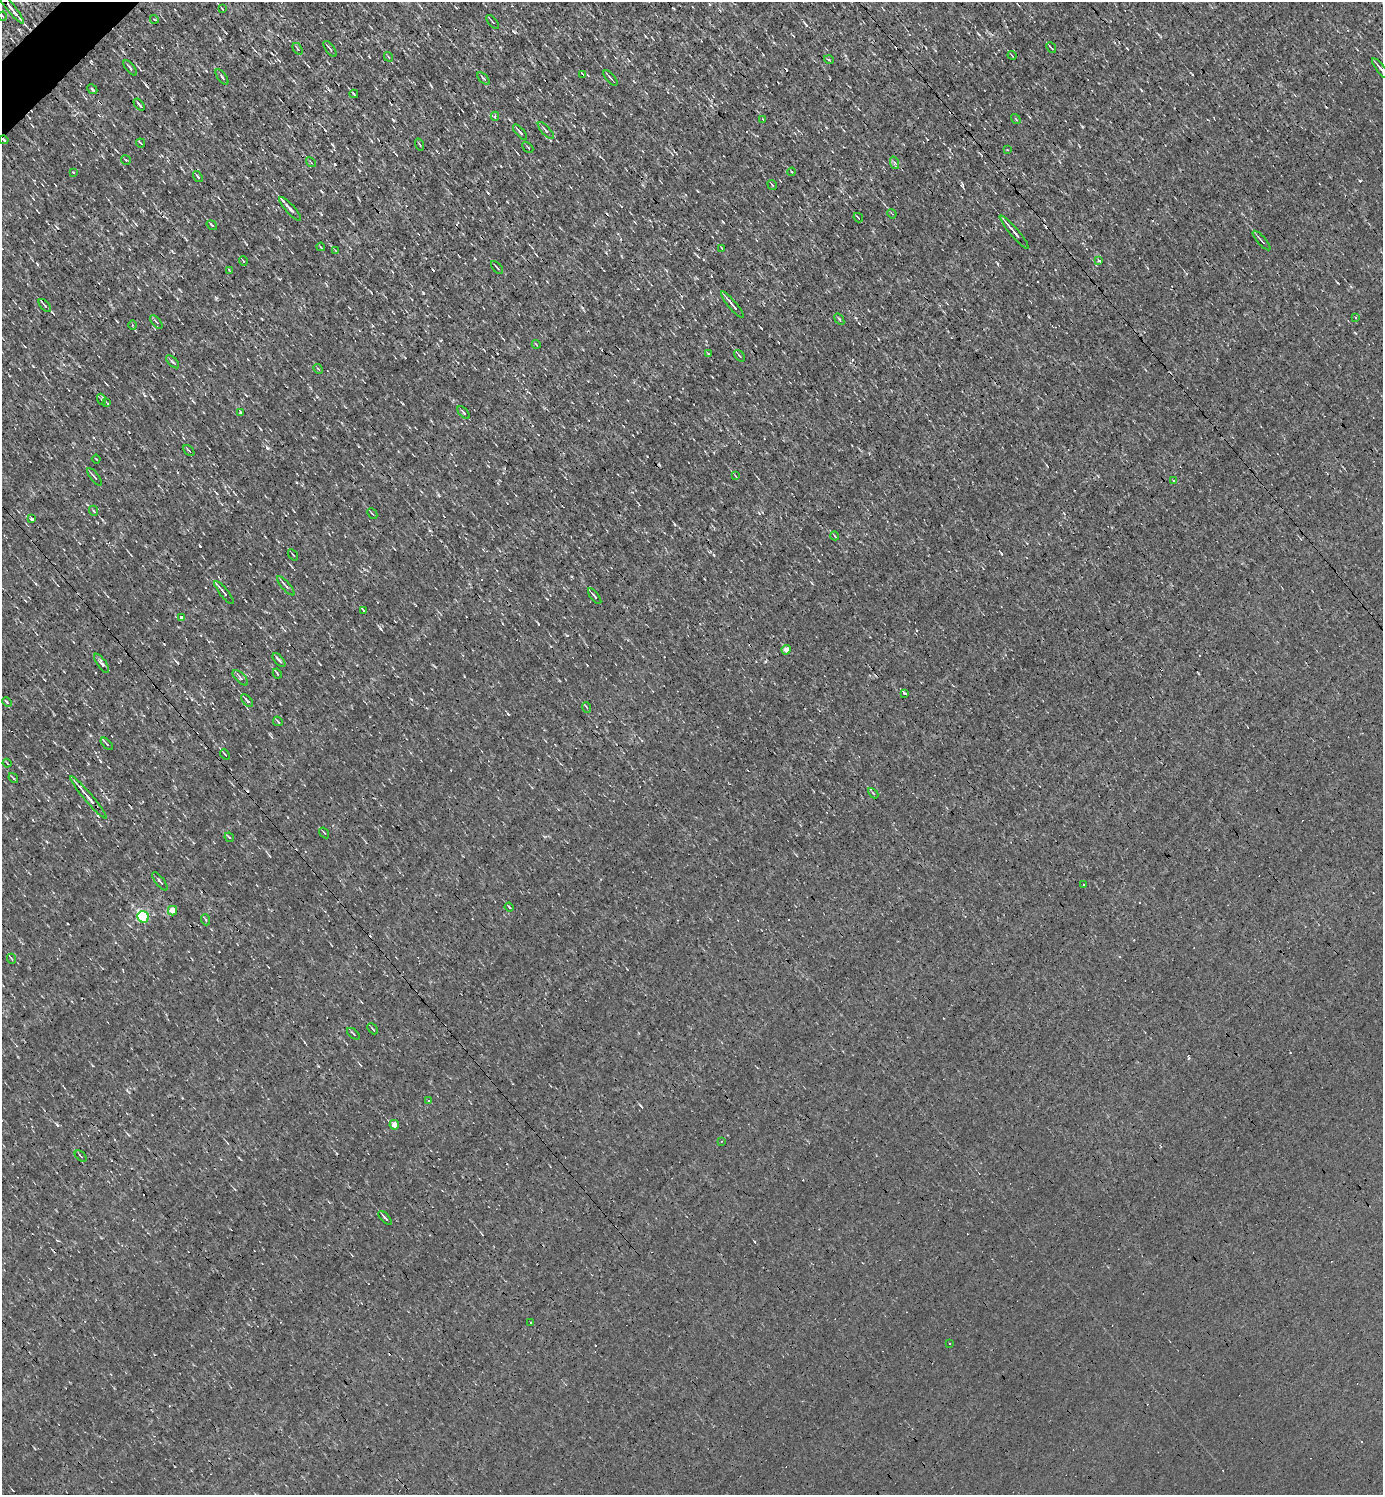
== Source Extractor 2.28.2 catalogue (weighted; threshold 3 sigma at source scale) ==
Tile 11 of 4 x 4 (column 3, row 3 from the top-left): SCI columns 2915-4295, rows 1494-2986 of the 5973 x 5973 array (HDU 1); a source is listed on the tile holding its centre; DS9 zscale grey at full resolution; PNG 1385 x 1497 px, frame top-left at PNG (2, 2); each listed source drawn as its Kron ellipse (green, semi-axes under 4 px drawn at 4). Shown black and unused: <1% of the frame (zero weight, under 3 of 4 exposures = <1% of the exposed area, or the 3 px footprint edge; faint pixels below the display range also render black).
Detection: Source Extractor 2.28.2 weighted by HDU 2 'WHT'; one run over the whole footprint, this tile lists its part. Background 9.75e-05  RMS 0.041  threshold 0.185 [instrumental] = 3 sigma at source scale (4.5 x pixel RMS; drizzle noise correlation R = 1.50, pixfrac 1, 0.05/0.05 arcsec/px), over >= 5 px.
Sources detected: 138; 24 cosmic-ray / hot-pixel residue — neither listed nor drawn; the other 114 listed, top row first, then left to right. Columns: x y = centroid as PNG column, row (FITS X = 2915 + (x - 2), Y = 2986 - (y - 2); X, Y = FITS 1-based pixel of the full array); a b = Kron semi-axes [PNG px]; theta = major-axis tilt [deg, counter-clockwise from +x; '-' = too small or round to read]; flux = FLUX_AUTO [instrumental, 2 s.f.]
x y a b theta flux
10 7 21 3 -51 41
222 9 4 2 - 4.7
2 16 4 3 - 3.4
154 19 4 3 - 4.7
493 22 8 2 -49 4.5
1051 48 6 2 -47 5.2
298 49 6 3 -54 5.7
330 49 9 2 -54 6
1012 55 4 2 - 2.8
388 57 5 3 - 4
829 60 5 3 - 3.3
130 68 9 3 -50 7.3
1381 69 12 3 -50 10
583 74 4 2 - 3.8
222 77 9 3 -54 6.9
484 78 7 3 -45 5.9
610 78 9 2 -48 6.4
92 89 5 3 - 5.1
354 94 4 2 - 4.1
139 105 7 2 -51 9.9
495 116 4 3 - 11
763 119 3 2 - 3.5
1016 119 5 3 - 3.2
546 130 11 3 -47 11
520 132 9 3 -49 9.4
4 140 4 3 - 6.6
140 143 5 2 - 4.7
420 144 6 2 -70 4.3
528 147 6 2 -45 3.4
1007 150 3 2 - 3
126 160 5 3 - 4.3
311 162 5 3 - 3.8
895 163 6 4 -70 6.7
73 172 3 2 - 4.4
792 172 4 2 - 3
198 176 6 3 -53 13
772 185 5 3 - 3.7
290 209 15 4 -48 25
892 214 5 3 - 4
858 218 5 2 - 5.1
212 225 5 3 - 5.2
1014 232 22 2 -50 20
1262 241 12 3 -49 8.9
321 247 4 3 - 3.6
722 248 3 2 - 4.3
336 251 4 2 - 2.6
1099 260 4 3 - 18
243 261 5 3 - 3.7
497 268 8 2 -49 6.3
230 271 4 2 - 3.6
732 305 17 3 -50 22
45 306 8 4 -48 8.1
1356 318 3 3 - 7.2
839 319 6 3 -54 5.1
156 322 8 3 -49 6.6
133 325 4 3 - 3.6
536 344 4 3 - 3.1
708 354 3 2 - 4.5
740 356 7 3 -49 5.9
173 362 8 4 -43 7
318 369 5 4 - 4.7
101 399 5 3 - 5
107 403 4 3 - 3.4
241 412 3 3 - 14
463 412 8 3 -50 6.5
189 451 6 3 -47 4.7
96 459 4 2 - 3.2
736 476 4 2 - 2.7
94 477 11 3 -51 8.1
1173 480 4 3 - 4.1
94 511 5 3 - 3.9
372 513 6 3 -48 5.1
32 519 3 3 - 5.8
835 536 4 3 - 4.2
293 555 6 2 -55 4.1
286 586 12 3 -48 10
224 593 14 3 -51 16
595 596 9 3 -52 8.9
364 610 3 3 - 13
181 617 4 3 - 46
786 650 5 4 - 27
279 660 8 3 -49 11
102 663 11 4 -55 11
277 673 5 3 - 4.7
240 678 10 4 -44 9.6
905 694 3 3 - 19
247 701 8 3 -50 11
7 702 5 3 - 5.2
586 707 5 3 - 3.7
278 721 5 3 - 4.3
107 744 7 3 -46 6.9
225 754 6 2 -50 6.2
7 763 4 2 - 3.3
13 778 5 3 - 4.7
873 793 6 3 -45 4.1
88 797 28 3 -50 40
324 833 6 2 -55 3.3
229 837 5 2 - 3.8
160 881 11 3 -51 7.9
1084 884 3 2 - 8.1
509 907 4 2 - 3.6
173 911 5 4 - 57
143 917 6 5 - 460
206 920 5 3 - 4.4
12 959 5 3 - 4.4
373 1029 6 2 -46 4.9
353 1034 7 3 -41 5.2
428 1101 4 3 - 3.6
394 1125 5 4 - 31
721 1141 2 2 - 3.3
81 1156 7 2 -41 4.2
385 1218 9 2 -47 8.7
531 1322 3 2 - 6
949 1343 3 3 - 14
Overlapping masked pixels (flux is a lower limit): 3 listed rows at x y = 10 7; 4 140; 88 797
Isophote crosses this tile's border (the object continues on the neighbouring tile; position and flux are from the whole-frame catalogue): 2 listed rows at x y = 10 7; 1381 69
Unlisted compact peaks at least as high as the median listed source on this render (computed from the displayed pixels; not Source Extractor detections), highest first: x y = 267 448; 200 546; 335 164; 57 1125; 806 25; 514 32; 393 120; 723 222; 380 628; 91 61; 220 39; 488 193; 37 264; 714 555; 1082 127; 33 366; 761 328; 431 86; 438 495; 430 530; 90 735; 962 184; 1127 48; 538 624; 1192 74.